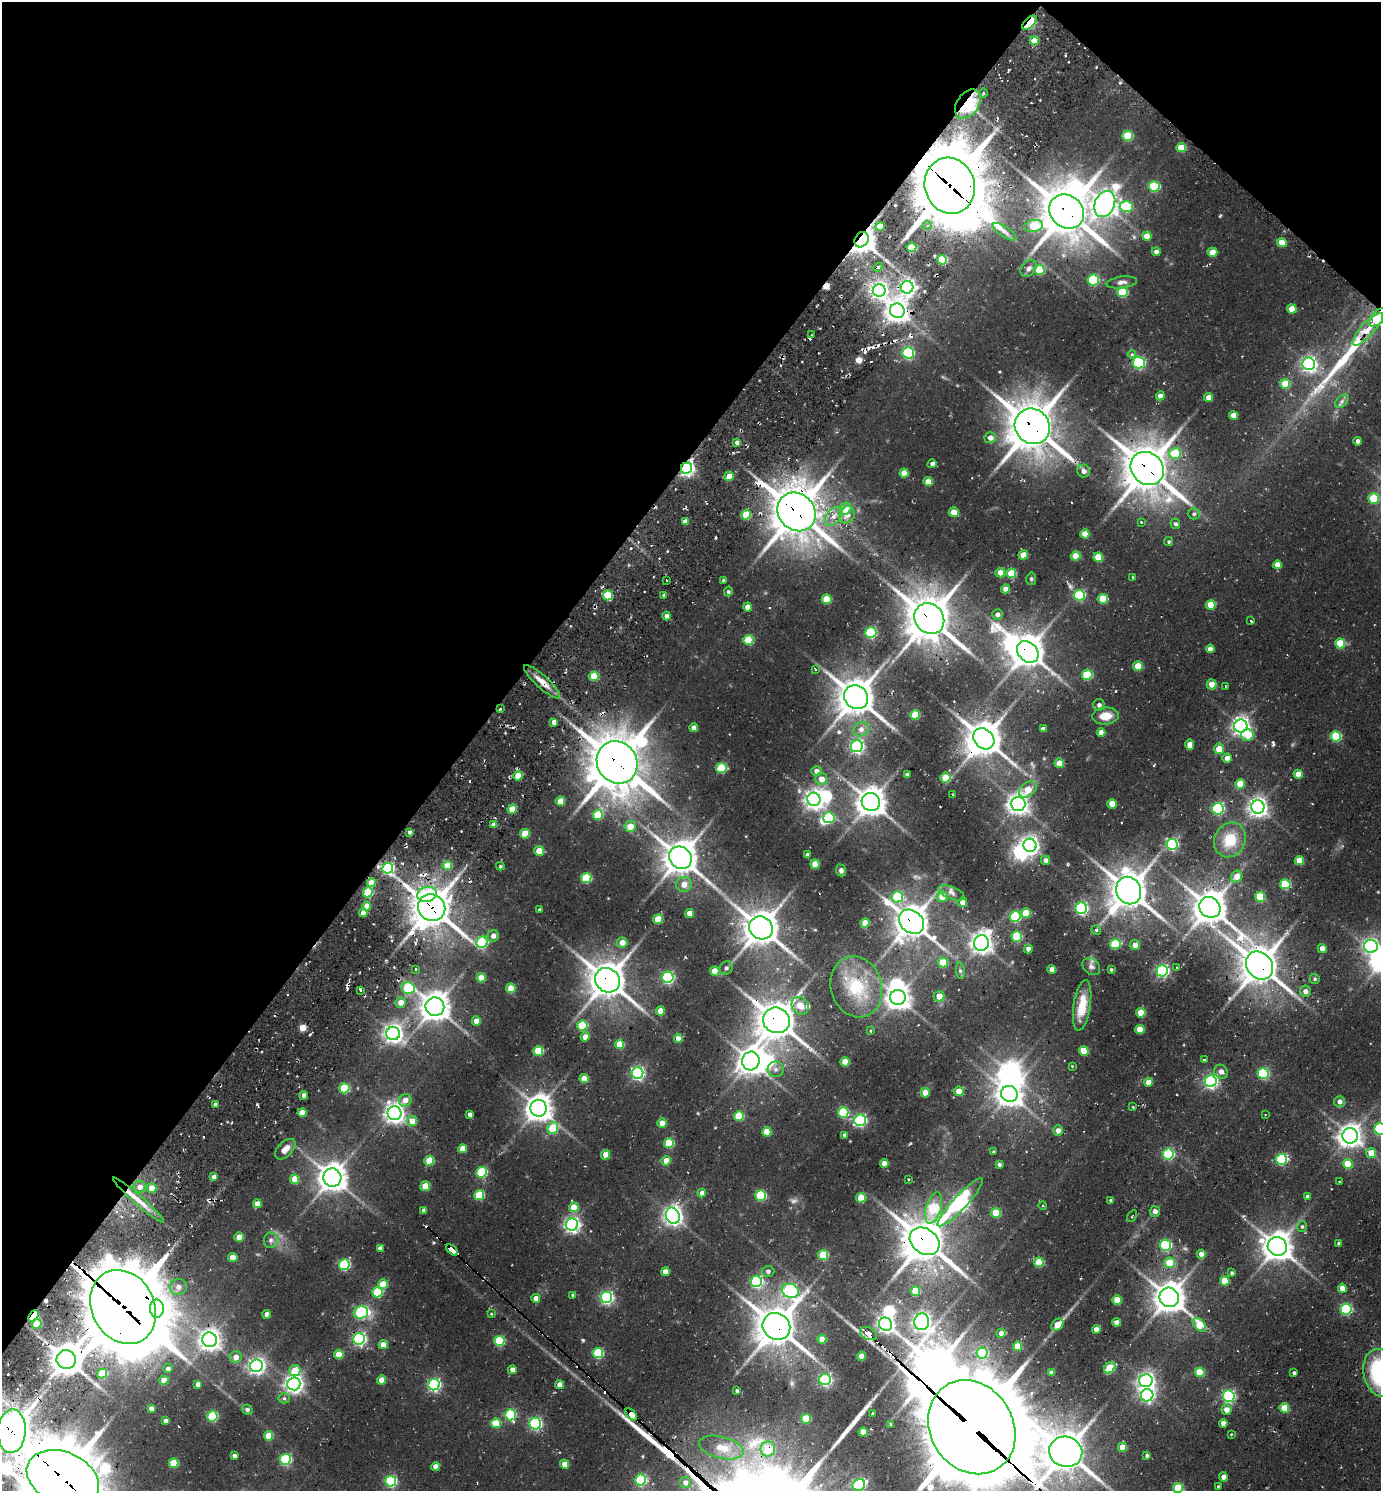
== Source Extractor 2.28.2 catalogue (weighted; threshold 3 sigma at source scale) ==
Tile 2 of 4 x 4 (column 2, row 1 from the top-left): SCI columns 1681-3059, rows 4538-6026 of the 6039 x 6026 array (HDU 1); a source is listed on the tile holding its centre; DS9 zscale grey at full resolution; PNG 1383 x 1493 px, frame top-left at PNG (2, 2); each listed source drawn as its Kron ellipse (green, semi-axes under 4 px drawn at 4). Shown black and unused: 37% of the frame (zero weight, under 2 of 3 exposures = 4% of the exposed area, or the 3 px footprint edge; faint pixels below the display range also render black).
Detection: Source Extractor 2.28.2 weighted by HDU 2 'WHT'; one run over the whole footprint, this tile lists its part. Background 0.101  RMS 0.01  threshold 0.046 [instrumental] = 3 sigma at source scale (4.5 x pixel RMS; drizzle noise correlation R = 1.50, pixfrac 1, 0.05/0.05 arcsec/px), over >= 5 px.
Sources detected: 471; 2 too faint to see at this stretch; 16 inside a brighter object's white glare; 15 cosmic-ray / hot-pixel residue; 3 long thin detections or spike segments (spike, bleed or trail) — neither listed nor drawn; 3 inside a brighter listed object's ellipse — not listed separately; the other 432 listed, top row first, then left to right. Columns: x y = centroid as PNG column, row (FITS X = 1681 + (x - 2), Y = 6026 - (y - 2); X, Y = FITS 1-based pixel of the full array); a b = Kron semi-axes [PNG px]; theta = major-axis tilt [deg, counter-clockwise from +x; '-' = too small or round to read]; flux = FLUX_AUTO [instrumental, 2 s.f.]
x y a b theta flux
1029 23 9 5 46 82
1034 41 4 4 - 19
983 93 5 3 - 1.4
968 104 16 10 54 65
1128 136 5 5 - 31
1181 148 5 4 - 24
950 186 28 25 -73 5500
1154 186 5 5 - 61
1105 204 13 10 65 790
1126 206 6 5 - 66
1067 211 18 16 -41 2900
927 225 5 4 - 2.5
1033 226 9 6 9 30
880 227 4 4 - 16
1004 232 14 5 -34 4.5
1147 236 4 4 - 12
861 240 8 6 55 960
1282 243 5 4 - 16
911 247 5 4 - 31
1156 252 4 4 - 4
1212 252 5 4 - 14
942 260 5 5 - 51
878 267 4 3 - 1.8
1029 268 9 7 50 3.9
1039 270 5 5 - 42
1093 280 6 5 - 66
1122 282 15 6 7 4.9
907 287 6 6 - 330
879 290 6 6 - 390
1123 292 5 5 - 45
1292 309 5 4 - 15
897 311 7 7 - 790
1378 317 11 6 48 67
1368 329 21 6 47 12
811 335 3 3 - 1.7
908 353 6 5 - 88
1132 354 4 4 - 1.3
1139 363 6 6 - 100
1309 364 6 6 - 280
1285 384 5 5 - 24
1160 396 4 4 - 6.7
1209 397 4 4 - 10
1342 401 8 5 46 2.9
1234 415 4 4 - 10
1032 426 18 17 - 2700
990 438 6 5 - 5.5
1358 441 4 4 - 4.2
737 443 4 4 - 4.2
1175 453 6 5 - 34
932 464 4 4 - 3.3
687 468 6 5 - 280
1147 468 18 15 -45 2700
1084 471 6 6 - 4.9
904 473 4 4 - 14
729 476 5 4 - 13
928 481 4 4 - 14
1373 498 5 5 - 32
845 509 6 5 - 19
796 512 20 18 -49 2900
954 512 5 5 - 15
1194 514 6 5 - 2.5
746 515 5 5 - 29
847 515 9 7 65 8.3
834 516 11 7 49 7.9
685 522 4 4 - 8.6
1141 522 3 3 - 1.3
1175 524 5 5 - 2.5
1085 534 4 4 - 15
1169 542 4 4 - 1.4
1023 555 5 4 - 14
1075 556 5 4 - 18
1098 557 5 4 - 24
1277 565 4 4 - 10
1000 573 5 5 - 11
1011 573 5 5 - 32
1133 577 3 2 - 0.71
1031 579 6 5 - 1.6
667 580 2 2 - 1.1
723 580 4 3 - 1.2
1005 589 4 4 - 7.9
728 591 5 4 - 1.6
608 595 5 5 - 38
664 595 3 3 - 2.3
1079 595 5 5 - 82
826 599 5 4 - 30
1103 599 5 5 - 28
1211 605 5 4 - 24
748 607 4 4 - 10
997 615 5 5 - 4.4
667 616 4 4 - 4.8
929 619 16 14 -52 2500
1251 621 3 2 - 1.3
871 633 5 5 - 95
748 640 5 5 - 37
1340 643 5 5 - 32
1210 649 4 4 - 7
1028 652 12 9 -45 1900
1138 666 5 5 - 18
816 669 3 3 - 1.1
1087 675 5 5 - 46
594 676 5 4 - 29
542 682 24 6 -42 11
1211 684 5 5 - 9.8
1225 686 3 2 - 0.88
856 697 12 11 - 1900
1099 705 6 6 - 3.2
500 709 3 3 - 2.9
915 715 5 4 - 24
1106 716 13 8 5 14
554 722 4 4 - 6.8
1241 726 6 6 - 400
694 728 4 4 - 8.6
861 729 8 6 30 5.2
1043 729 4 4 - 3.7
1101 733 4 4 - 8.8
1247 735 6 6 - 19
1336 736 5 5 - 54
984 739 11 9 -45 1700
1190 745 5 4 - 9.3
857 746 6 6 - 200
1219 749 5 5 - 16
1227 758 5 4 - 7.9
617 762 22 19 -56 3300
1059 763 5 5 - 15
721 768 5 5 - 49
816 771 5 4 - 5.3
1298 774 4 4 - 14
907 775 4 3 - 2.6
518 776 5 4 - 20
945 778 5 5 - 24
821 779 6 6 - 8.7
1240 784 5 5 - 17
1028 790 10 7 37 15
953 795 3 2 - 1.1
814 799 7 6 - 530
560 801 5 4 - 16
871 802 9 9 - 1200
1018 804 7 7 - 630
1112 804 5 4 - 16
1258 807 6 6 - 510
512 809 4 4 - 22
1218 809 5 5 - 120
598 815 5 5 - 35
829 818 5 5 - 56
493 825 4 4 - 4
630 826 6 5 - 17
409 832 3 3 - 2.8
525 834 5 5 - 24
1230 840 18 15 64 29
1172 844 5 5 - 130
1030 845 7 6 - 390
539 851 5 5 - 14
807 855 4 3 - 2.2
680 858 12 10 -42 1700
1046 860 5 4 - 5.3
1299 860 4 4 - 16
815 864 5 4 - 18
447 865 5 4 - 21
500 866 4 3 - 1.3
388 868 5 5 - 140
841 870 6 5 - 2.7
1237 877 6 5 - 8.9
586 878 5 5 - 56
371 883 4 4 - 13
684 884 7 7 - 9
1285 884 5 5 - 53
1129 891 14 12 -68 1900
368 892 5 4 - 49
952 893 14 6 -23 5.3
427 894 10 7 12 38
897 897 6 5 - 53
942 897 5 5 - 19
1260 897 5 5 - 41
962 902 5 5 - 8.4
367 906 4 4 - 13
1210 907 11 10 - 1700
432 908 14 13 - 2000
1081 908 6 5 - 170
540 910 3 3 - 1.6
363 913 4 4 - 7.3
690 913 4 4 - 10
1026 913 5 5 - 23
1015 917 5 5 - 80
658 919 5 5 - 21
911 922 14 11 -41 1600
865 923 4 4 - 18
761 928 12 11 - 1700
1096 930 5 4 - 1.7
493 936 6 5 - 5.7
1017 937 5 5 - 50
482 942 6 5 - 69
622 942 5 5 - 8.7
981 943 8 7 - 680
1115 944 5 5 - 52
1135 945 5 5 - 7
1371 946 7 6 - 250
1028 949 4 4 - 4.5
1322 949 4 4 - 7.8
943 963 5 5 - 30
1091 966 10 7 -43 3.4
1259 966 15 12 -49 2000
726 968 7 6 - 2.8
1177 968 4 3 - 1.3
416 969 4 3 - 0.96
1052 969 4 4 - 6.2
1111 970 3 3 - 1.3
715 971 5 4 - 18
960 971 8 4 -83 2.4
1162 971 5 5 - 180
668 977 5 5 - 140
481 978 5 4 - 18
1315 979 5 5 - 1.7
607 980 13 11 -39 1800
856 987 31 25 -73 43
408 988 7 5 -14 70
511 988 5 4 - 22
361 990 4 3 - 2.7
1305 991 5 5 - 4.9
939 996 5 5 - 9.8
898 997 8 7 - 840
401 1002 5 5 - 9.3
1082 1005 26 8 81 20
800 1006 9 8 - 9.8
435 1007 9 9 - 1200
660 1011 4 4 - 12
1141 1013 5 4 - 24
776 1020 14 12 -25 2000
476 1021 5 4 - 9.3
582 1025 5 5 - 49
1140 1029 4 4 - 19
870 1031 4 2 - 1.1
393 1033 7 6 - 500
585 1037 4 4 - 8.9
678 1038 4 4 - 11
619 1044 5 4 - 24
538 1051 5 5 - 40
1084 1051 5 4 - 24
1204 1060 3 3 - 4.6
751 1061 9 8 - 980
845 1062 4 4 - 18
1072 1066 3 3 - 0.73
776 1069 8 8 - 4.4
1221 1072 7 6 - 5
637 1073 6 5 - 190
1263 1073 5 5 - 98
584 1079 4 4 - 19
1211 1081 6 6 - 210
1149 1082 4 4 - 12
344 1088 5 5 - 53
959 1091 5 5 - 10
925 1093 4 4 - 8.1
1009 1094 8 7 - 930
304 1095 4 4 - 5.1
405 1100 6 6 - 7.5
1339 1102 5 5 - 4.8
215 1105 4 3 - 3.2
1133 1107 3 3 - 0.88
539 1108 8 8 - 1000
843 1112 5 5 - 69
302 1113 4 4 - 13
394 1113 7 7 - 550
470 1114 4 4 - 4.7
1265 1115 3 2 - 0.74
739 1116 5 5 - 36
860 1120 6 5 - 160
412 1121 5 5 - 14
662 1123 4 4 - 12
553 1128 6 5 - 40
1380 1129 6 6 - 96
1058 1131 5 5 - 6.3
767 1132 4 4 - 21
845 1135 4 3 - 1.8
1350 1136 8 7 - 770
669 1143 5 5 - 37
285 1149 12 7 45 8.3
463 1149 4 4 - 14
994 1152 3 3 - 1.3
1371 1153 5 5 - 16
1168 1154 5 5 - 90
605 1155 5 4 - 11
1281 1159 5 5 - 88
429 1161 5 5 - 34
666 1161 5 4 - 15
884 1163 4 4 - 9.6
1348 1164 5 5 - 29
999 1165 4 4 - 2.3
482 1172 5 5 - 74
214 1177 4 4 - 6.6
332 1178 9 9 - 1200
295 1179 5 4 - 20
908 1180 2 2 - 0.92
1339 1181 3 2 - 0.65
425 1186 5 5 - 20
140 1187 6 6 - 6
151 1188 5 5 - 12
702 1193 4 4 - 6
479 1195 5 5 - 47
761 1195 5 5 - 62
1307 1197 4 4 - 2.9
861 1198 5 4 - 23
138 1200 33 4 -41 13
1111 1201 3 3 - 2
960 1202 32 7 47 320
257 1204 4 4 - 6.8
1043 1206 4 3 - 0.81
574 1207 5 5 - 19
933 1208 16 7 73 54
424 1210 4 4 - 3.8
1155 1211 5 5 - 4.7
996 1213 5 5 - 37
673 1216 8 6 -67 520
1132 1216 7 2 59 0.88
572 1225 6 6 - 290
1302 1227 5 4 - 1.8
239 1237 5 4 - 12
271 1240 8 7 - 3.2
924 1241 16 12 -36 2300
1339 1244 3 3 - 2.2
1166 1245 5 5 - 95
1277 1246 10 9 - 1200
380 1248 4 4 - 5
452 1250 7 3 -40 220
1201 1254 4 4 - 7.8
823 1255 5 5 - 41
233 1257 5 4 - 10
1039 1262 5 4 - 30
1169 1263 5 5 - 24
344 1265 5 5 - 92
768 1271 6 5 - 3.1
665 1272 4 4 - 11
1232 1273 4 4 - 1.7
756 1281 6 6 - 120
1225 1281 5 4 - 23
383 1284 5 4 - 23
178 1287 9 8 - 6.2
1342 1288 4 4 - 9.5
790 1291 9 7 -16 160
915 1291 5 5 - 23
377 1292 5 5 - 61
573 1295 4 4 - 1.3
606 1297 6 5 - 180
1169 1297 10 9 - 1400
536 1298 4 4 - 6.8
1117 1300 4 4 - 23
123 1307 38 31 -63 7700
157 1309 9 7 -89 80
1346 1309 5 5 - 110
361 1312 7 6 - 98
267 1314 4 4 - 6.4
491 1314 3 3 - 0.79
33 1316 6 3 47 69
922 1322 8 7 - 460
1117 1322 4 4 - 6.5
37 1324 5 4 - 27
885 1324 7 6 - 390
1057 1325 7 5 42 12
1199 1325 8 5 -49 26
776 1326 14 13 - 2200
1096 1330 4 4 - 9.8
868 1333 9 6 -27 28
1001 1333 5 4 - 6
359 1339 6 5 - 180
822 1339 4 4 - 12
209 1340 7 7 - 660
499 1341 5 5 - 61
383 1345 4 4 - 11
1017 1346 4 4 - 23
598 1353 5 5 - 63
982 1353 5 5 - 74
339 1354 5 4 - 22
862 1356 4 4 - 9.3
236 1357 6 5 - 8.2
66 1359 10 9 - 1600
256 1366 6 6 - 330
1110 1368 6 5 - 27
168 1369 5 4 - 3.1
512 1370 4 4 - 5.7
295 1371 5 5 - 23
1200 1372 5 5 - 29
102 1373 5 4 - 33
1052 1373 4 4 - 5.3
1294 1373 4 3 - 2.2
1380 1373 24 17 -78 110
164 1380 4 4 - 9.9
381 1380 4 4 - 14
825 1380 5 5 - 160
1146 1381 6 6 - 380
198 1384 4 4 - 5.4
294 1384 6 6 - 450
434 1385 6 5 - 170
560 1385 4 4 - 10
737 1391 4 3 - 2.2
1147 1395 6 6 - 240
1229 1396 6 6 - 130
284 1398 5 5 - 1.8
1284 1408 5 5 - 26
151 1409 4 4 - 5.9
247 1410 5 5 - 2.8
1226 1410 5 5 - 8.3
873 1413 3 3 - 2.8
631 1414 7 4 -45 1100
510 1415 5 5 - 86
212 1416 5 5 - 68
806 1419 5 5 - 31
165 1421 4 3 - 3.5
496 1423 5 5 - 25
1223 1423 4 4 - 6.5
535 1424 6 6 - 120
890 1424 3 3 - 3.6
972 1427 49 41 -58 15000
12 1431 22 14 87 2500
863 1432 4 4 - 16
1231 1434 4 4 - 0.86
268 1436 5 4 - 22
721 1447 23 11 -14 21
1122 1447 4 4 - 16
768 1449 7 7 - 24
1066 1452 16 15 - 2100
234 1456 4 4 - 2.8
1147 1456 4 4 - 2.1
285 1459 5 5 - 100
173 1463 5 5 - 28
565 1464 4 4 - 15
436 1467 4 4 - 10
1224 1477 4 4 - 5.1
63 1478 37 26 -23 5600
640 1480 5 5 - 83
391 1481 5 5 - 100
685 1482 5 5 - 4.1
859 1485 6 6 - 130
1218 1486 4 3 - 1.5
1178 1488 5 5 - 39
Overlapping masked pixels (flux is a lower limit): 39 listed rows (the first 20) at x y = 1029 23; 968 104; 950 186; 1067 211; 861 240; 897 311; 1378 317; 1032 426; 687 468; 1147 468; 796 512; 929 619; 1028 652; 542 682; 856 697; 500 709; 984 739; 617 762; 1210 907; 432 908
Isophote crosses this tile's border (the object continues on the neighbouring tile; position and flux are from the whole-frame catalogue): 9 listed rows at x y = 1378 317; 1371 946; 1380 1129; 1380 1373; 972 1427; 12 1431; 63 1478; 859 1485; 1178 1488